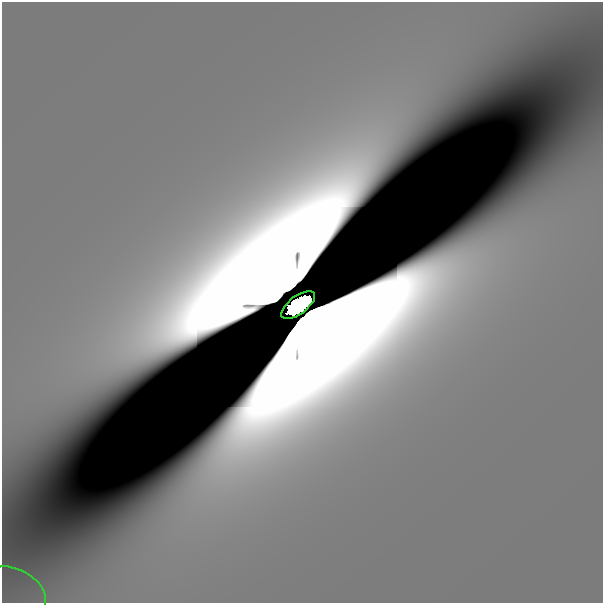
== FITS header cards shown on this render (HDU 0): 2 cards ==
NAXIS1  =                  601
NAXIS2  =                  601

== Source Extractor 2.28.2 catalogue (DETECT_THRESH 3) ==
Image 601 x 601 px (HDU 0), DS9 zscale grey, 1 PNG px = 1 image px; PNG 605 x 605 px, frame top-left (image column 1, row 601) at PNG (2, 2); each listed source drawn as its Kron ellipse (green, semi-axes under 4 px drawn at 4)
Background 8.15e-11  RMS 6.5e-11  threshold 1.94e-10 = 3 sigma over >= 5 px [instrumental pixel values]
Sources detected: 4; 2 with non-positive FLUX_AUTO (blend fragments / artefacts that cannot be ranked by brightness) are neither listed nor drawn; the other 2 listed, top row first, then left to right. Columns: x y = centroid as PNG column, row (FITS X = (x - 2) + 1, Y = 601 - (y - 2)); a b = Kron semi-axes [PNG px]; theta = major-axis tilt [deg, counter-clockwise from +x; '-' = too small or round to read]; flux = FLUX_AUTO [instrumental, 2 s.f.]
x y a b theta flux
298 305 20 9 36 1.8e+01
14 592 34 23 -29 3.1e-07
At the frame edge (FLAGS 8, measured only in part): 1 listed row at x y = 14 592
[2 non-positive-flux detections neither listed nor drawn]